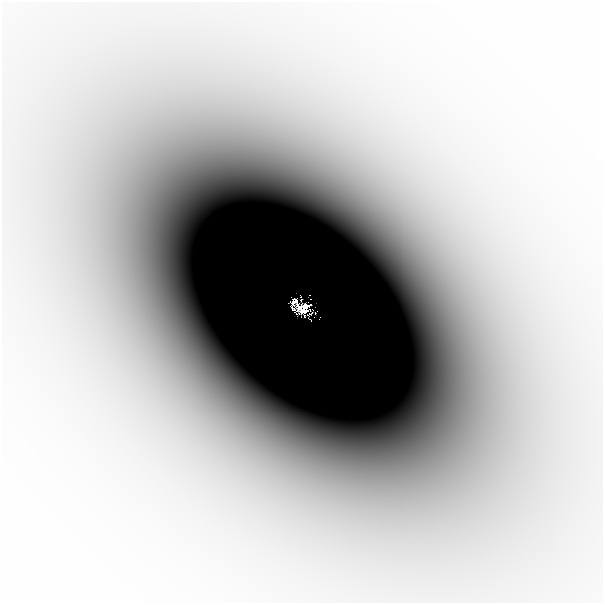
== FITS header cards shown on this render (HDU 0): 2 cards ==
NAXIS1  =                  601
NAXIS2  =                  601

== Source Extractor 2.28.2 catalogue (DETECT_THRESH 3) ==
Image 601 x 601 px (HDU 0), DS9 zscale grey, 1 PNG px = 1 image px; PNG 605 x 605 px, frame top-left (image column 1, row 601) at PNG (2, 2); no overlay
Background -1.64e-04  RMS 6.7e-05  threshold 2.02e-04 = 3 sigma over >= 5 px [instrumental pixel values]
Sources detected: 5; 1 with non-positive FLUX_AUTO (blend fragments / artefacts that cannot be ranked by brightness) is not listed; the other 4 listed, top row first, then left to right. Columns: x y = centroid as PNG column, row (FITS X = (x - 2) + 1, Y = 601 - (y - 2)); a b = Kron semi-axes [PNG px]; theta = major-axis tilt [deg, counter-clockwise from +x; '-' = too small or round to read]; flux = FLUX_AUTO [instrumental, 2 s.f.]
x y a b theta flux
305 306 11 6 -28 0.082
298 307 7 5 -51 0.27
303 311 11 6 -2 0.2
196 327 32 27 -75 0.087
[1 non-positive-flux detection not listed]